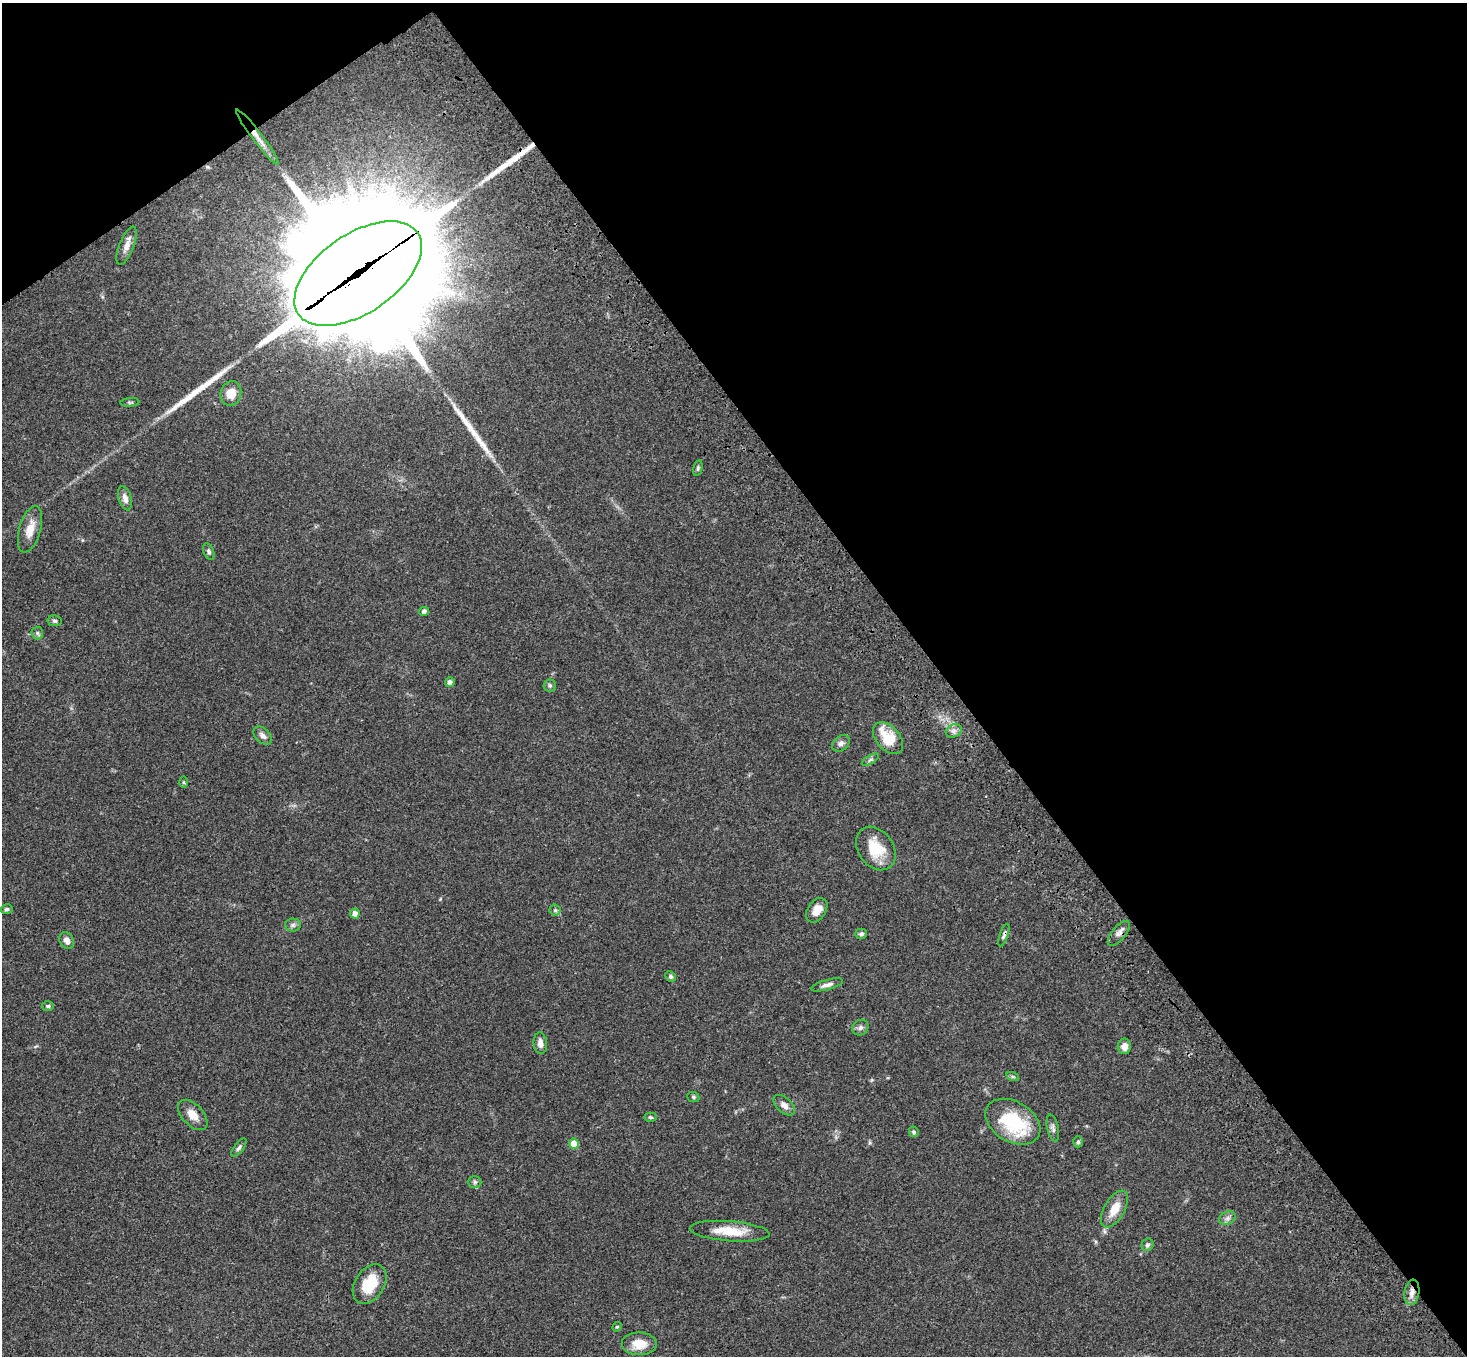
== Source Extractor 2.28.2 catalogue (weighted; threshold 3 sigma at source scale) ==
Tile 3 of 4 x 4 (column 3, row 1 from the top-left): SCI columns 3037-4501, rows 4438-5791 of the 6069 x 6028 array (HDU 1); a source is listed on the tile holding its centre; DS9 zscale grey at full resolution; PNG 1469 x 1358 px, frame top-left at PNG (2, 3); each listed source drawn as its Kron ellipse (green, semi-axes under 4 px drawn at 4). Shown black and unused: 39% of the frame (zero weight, under 3 of 4 exposures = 6% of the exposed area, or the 3 px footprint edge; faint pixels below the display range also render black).
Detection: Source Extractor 2.28.2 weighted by HDU 2 'WHT'; one run over the whole footprint, this tile lists its part. Background 0.0468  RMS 0.0052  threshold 0.0232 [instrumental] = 3 sigma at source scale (4.5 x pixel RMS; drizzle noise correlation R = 1.50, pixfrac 1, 0.05/0.05 arcsec/px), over >= 5 px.
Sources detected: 59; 3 long thin detections or spike segments (spike, bleed or trail) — neither listed nor drawn; the other 56 listed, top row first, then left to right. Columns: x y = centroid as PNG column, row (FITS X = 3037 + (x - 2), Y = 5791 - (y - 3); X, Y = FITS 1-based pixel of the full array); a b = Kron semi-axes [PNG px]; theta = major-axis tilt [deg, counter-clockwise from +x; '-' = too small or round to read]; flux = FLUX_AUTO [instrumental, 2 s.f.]
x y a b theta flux
257 137 34 5 -53 4.7
127 246 20 7 68 3.8
358 274 72 39 34 33000
231 393 12 10 77 6.9
130 402 9 3 4 0.76
698 468 8 4 77 0.93
125 498 12 6 -74 2.5
30 529 24 10 74 6.8
209 552 8 5 -67 1.1
424 611 5 4 - 1.4
55 621 7 5 -11 1.1
37 633 6 6 - 1
450 682 4 4 - 2.1
550 685 6 6 - 1
954 731 8 6 22 1.8
262 736 11 7 -44 2.2
888 738 18 11 -49 15
841 743 10 7 40 1.8
870 760 9 4 30 1.1
183 782 6 4 -90 0.59
876 848 23 17 -54 14
7 909 6 4 15 0.85
555 910 5 5 - 0.82
817 910 13 9 56 5.1
355 913 5 4 - 2.8
293 925 8 6 1 1.3
1119 933 15 6 51 2.5
861 934 6 5 - 1.2
1004 935 12 4 72 1.3
67 940 9 7 -59 3
671 976 5 4 - 0.92
827 985 16 5 16 2.3
48 1006 6 5 - 0.81
860 1028 8 7 - 1.6
540 1043 11 7 -85 2.8
1124 1046 8 6 89 3.6
1013 1077 6 4 -19 0.77
693 1097 6 5 - 0.74
784 1105 13 7 -43 2.9
193 1115 18 10 -47 5.5
651 1117 6 4 -3 0.72
1013 1122 30 20 -30 31
1053 1128 14 5 -77 1.7
914 1132 5 4 - 0.95
1078 1142 5 4 - 0.83
574 1144 5 5 - 7.3
239 1148 11 4 53 1.3
475 1182 7 6 - 1.1
1114 1209 20 10 60 8.1
1227 1218 8 6 21 1.8
730 1231 40 10 -5 12
1147 1245 6 6 - 1.1
370 1284 21 14 57 15
1412 1292 13 7 81 3.4
617 1327 5 4 - 0.63
639 1344 17 11 -1 8.7
Overlapping masked pixels (flux is a lower limit): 5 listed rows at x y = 257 137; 358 274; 1119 933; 1004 935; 1412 1292